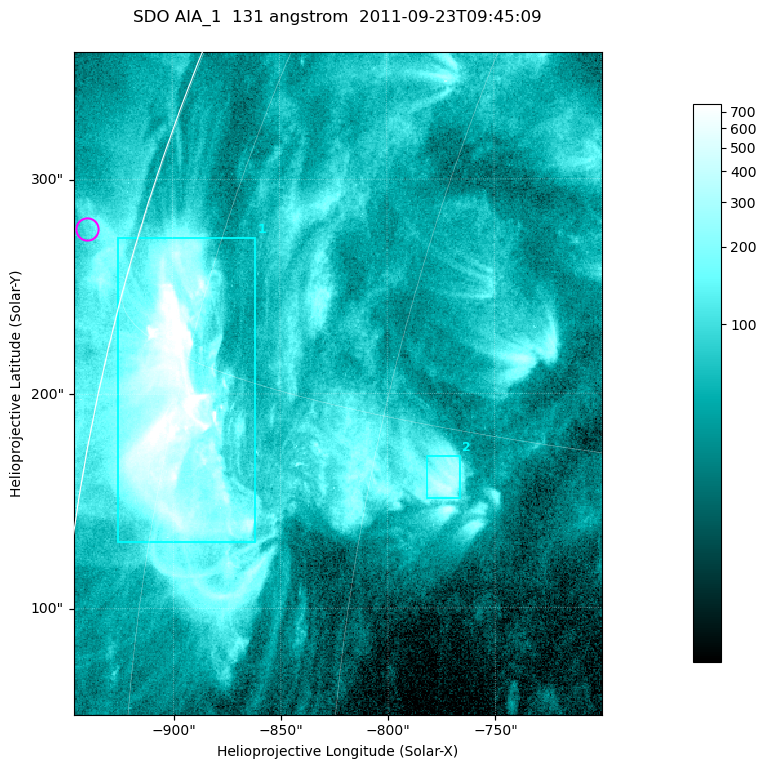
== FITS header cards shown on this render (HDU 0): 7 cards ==
TELESCOP= 'SDO     '           /
INSTRUME= 'AIA_1   '           /
WAVELNTH=                  131 /
WAVEUNIT= 'angstrom'           /
DATE-OBS= '2011-09-23T09:45:09.64' /
CTYPE1  = 'HPLN-TAN'           /
CTYPE2  = 'HPLT-TAN'           /

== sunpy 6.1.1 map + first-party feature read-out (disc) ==
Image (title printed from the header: SDO AIA_1  131 angstrom  2011-09-23T09:45:09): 410 x 514 px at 0.601 arcsec/px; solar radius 956 arcsec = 1592 px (partial field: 2.5% of the solar disc is inside the frame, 93% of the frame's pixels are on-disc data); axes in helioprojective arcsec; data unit not stated in the header (colour bar unlabelled)
Pointing: header CRPIX1/2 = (2043.14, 2045.51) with CRVAL1/2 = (0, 0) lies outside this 410 x 514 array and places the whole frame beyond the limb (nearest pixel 1.41 R_sun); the SolarSoft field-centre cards XCEN/YCEN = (-823.1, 204.8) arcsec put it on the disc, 1307 arcsec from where CRPIX/CRVAL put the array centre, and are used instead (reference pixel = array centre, CRVAL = XCEN/YCEN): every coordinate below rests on XCEN/YCEN
Orientation: roll -0.139 deg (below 1 deg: not rotated)
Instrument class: DISC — disc imager (sunpy class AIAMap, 131 A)
Bright regions (active regions / flare kernels): reference = the on-disc median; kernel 3 px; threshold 5 sigma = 186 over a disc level ~52.7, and >= 1.15x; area >= 210 px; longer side >= 5 px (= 3 arcsec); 2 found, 2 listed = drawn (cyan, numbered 1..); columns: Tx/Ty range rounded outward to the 2 arcsec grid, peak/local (2 s.f.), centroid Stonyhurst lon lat
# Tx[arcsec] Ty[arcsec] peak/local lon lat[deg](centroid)
1 -926..-860 130..274 22 -75 +14
2 -782..-766 150..172 8.3 -56 +14
Off-limb structures (1.02-1.3 R_sun): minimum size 105 px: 1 found; the strongest spans PA ~75 deg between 1.02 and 1.03 R_sun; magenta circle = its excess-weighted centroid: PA ~75 deg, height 1.02 R_sun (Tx ~-940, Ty ~276 arcsec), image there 1.9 x the reference